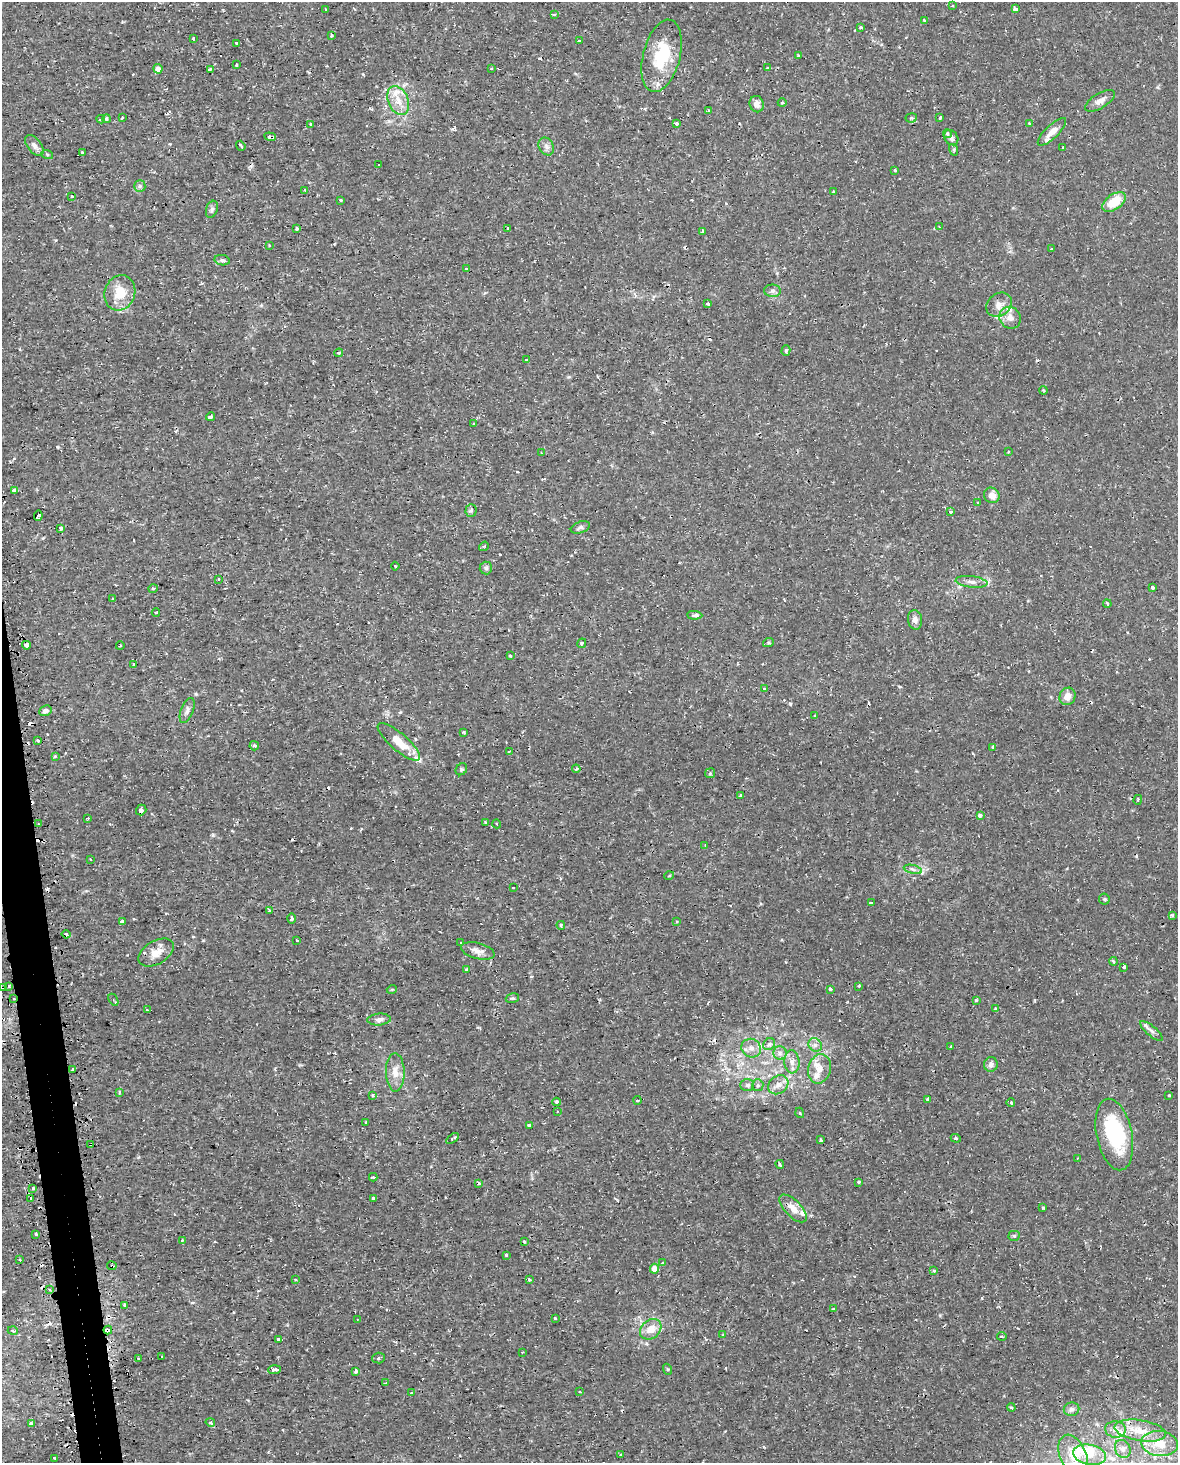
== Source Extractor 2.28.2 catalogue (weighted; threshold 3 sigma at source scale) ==
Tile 7 of 4 x 3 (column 3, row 2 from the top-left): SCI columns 2370-3545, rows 1542-3002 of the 4740 x 4499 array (HDU 1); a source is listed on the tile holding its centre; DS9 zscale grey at full resolution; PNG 1180 x 1465 px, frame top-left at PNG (2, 2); each listed source drawn as its Kron ellipse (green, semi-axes under 4 px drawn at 4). Shown black and unused: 2% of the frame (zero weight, under 2 of 3 exposures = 3% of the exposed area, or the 3 px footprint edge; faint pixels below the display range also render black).
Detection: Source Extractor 2.28.2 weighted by HDU 2 'WHT'; one run over the whole footprint, this tile lists its part. Background 0.0102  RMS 0.0013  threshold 0.006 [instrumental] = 3 sigma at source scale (4.5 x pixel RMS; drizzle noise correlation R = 1.50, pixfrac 1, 0.0396/0.0396 arcsec/px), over >= 5 px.
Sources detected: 290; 1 inside a brighter object's white glare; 39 cosmic-ray / hot-pixel residue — neither listed nor drawn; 12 inside a brighter listed object's ellipse — not listed separately; the other 238 listed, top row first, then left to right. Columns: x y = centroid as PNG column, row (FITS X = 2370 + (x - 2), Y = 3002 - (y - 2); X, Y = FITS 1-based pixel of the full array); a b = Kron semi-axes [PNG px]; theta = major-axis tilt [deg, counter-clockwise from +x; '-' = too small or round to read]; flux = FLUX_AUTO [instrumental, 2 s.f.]
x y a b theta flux
952 6 4 2 - 0.12
326 9 3 2 - 0.11
1015 9 4 3 - 1.3
554 14 4 4 - 0.22
924 20 3 3 - 0.25
861 27 4 3 - 0.2
331 35 3 3 - 0.4
193 39 3 2 - 0.14
579 41 3 3 - 0.31
237 43 3 3 - 0.86
662 56 37 18 76 6.5
798 56 3 3 - 0.14
236 65 3 2 - 0.23
768 68 3 3 - 0.4
158 69 4 4 - 0.86
210 69 3 2 - 0.16
491 69 3 2 - 0.13
398 100 15 10 -67 1.7
1100 101 17 7 31 0.94
782 103 4 3 - 0.11
757 104 8 7 - 0.82
708 111 4 3 - 0.17
122 117 3 3 - 0.28
911 118 5 4 - 0.25
940 118 4 2 - 0.22
101 119 4 3 - 1.6
106 119 4 3 - 0.47
676 123 4 3 - 1.1
1029 123 3 2 - 0.12
311 124 3 3 - 0.2
1052 132 19 6 44 1.2
947 134 4 3 - 0.47
270 137 6 3 -19 0.29
951 138 8 6 -54 0.45
34 145 12 6 -52 0.64
241 146 5 2 - 0.18
546 146 9 7 -58 0.58
1063 147 3 3 - 0.094
954 150 6 4 -73 0.19
82 153 3 3 - 0.29
47 154 6 4 -20 0.19
379 165 3 3 - 0.3
895 170 3 3 - 0.4
140 186 6 5 - 0.31
305 190 3 3 - 0.13
833 191 3 2 - 0.14
72 196 3 2 - 0.19
341 200 3 3 - 0.38
1114 202 13 7 36 3.3
212 209 9 5 71 0.32
940 227 4 2 - 0.13
297 228 3 3 - 0.23
508 228 3 3 - 0.2
703 231 4 3 - 0.21
269 245 3 2 - 0.15
1051 249 3 2 - 0.12
222 260 8 5 -10 0.3
467 268 3 3 - 0.28
772 291 8 6 -1 0.39
120 293 18 15 72 3
707 304 3 3 - 0.31
999 305 14 11 37 1.1
1010 318 11 10 - 0.97
786 350 5 4 - 0.22
339 353 4 3 - 0.19
526 360 3 2 - 0.11
1043 390 4 3 - 0.12
211 417 4 3 - 0.49
473 424 4 3 - 0.13
1008 452 3 2 - 0.18
542 453 3 3 - 0.17
14 490 4 3 - 0.56
992 495 8 7 - 1
978 503 3 2 - 0.15
471 510 6 5 - 0.28
951 512 3 3 - 1
38 516 5 3 - 1.9
580 527 10 5 20 0.35
60 529 4 4 - 0.42
484 546 5 4 - 0.16
395 566 4 3 - 0.12
486 568 6 6 - 0.3
219 579 3 3 - 0.25
971 582 16 5 -6 0.72
153 588 5 3 - 0.14
1152 588 4 3 - 0.29
112 598 3 2 - 0.12
1107 604 4 3 - 0.23
156 612 4 3 - 0.12
695 615 8 3 -4 0.58
915 620 10 7 -81 0.74
582 643 5 3 - 0.17
768 643 5 3 - 0.17
26 645 4 3 - 1.1
120 646 4 3 - 0.12
510 656 4 3 - 0.17
134 664 3 3 - 0.16
764 688 3 3 - 0.45
1068 696 9 7 62 1.1
187 710 13 6 69 0.52
45 711 6 5 - 0.47
815 716 3 2 - 0.15
464 732 3 3 - 0.14
38 740 3 2 - 0.15
399 742 27 8 -41 2.1
254 746 5 4 - 0.36
993 747 3 3 - 0.34
509 751 3 2 - 0.13
55 756 4 3 - 0.15
461 769 6 5 - 0.23
576 769 4 3 - 0.12
710 773 5 4 - 0.21
741 796 3 3 - 0.4
1138 800 5 3 - 0.18
141 810 5 5 - 0.4
980 815 3 3 - 0.59
88 818 3 2 - 0.24
485 822 3 3 - 0.24
38 824 2 2 - 0.12
497 824 4 3 - 0.1
705 845 3 2 - 0.084
90 859 3 2 - 0.11
913 869 9 3 -13 0.33
669 876 5 3 - 0.13
513 888 3 3 - 0.18
1104 899 5 5 - 0.19
871 903 4 3 - 0.17
270 911 3 3 - 0.53
1172 915 4 3 - 0.2
291 918 5 4 - 0.35
123 922 4 3 - 0.76
677 922 4 3 - 0.11
561 925 4 3 - 0.19
66 934 4 3 - 0.55
297 940 3 3 - 0.59
461 943 4 3 - 0.16
478 951 17 8 -14 0.93
156 953 19 11 31 1.6
1113 961 4 3 - 0.26
1124 967 3 3 - 0.26
466 969 4 3 - 0.22
9 986 3 3 - 0.22
859 986 3 2 - 0.11
3 987 3 3 - 0.35
392 989 5 3 - 0.14
830 989 3 3 - 0.25
512 998 7 5 17 0.21
13 999 3 2 - 0.2
113 1000 6 3 -58 0.16
976 1000 4 4 - 0.19
995 1008 4 3 - 0.34
147 1010 3 3 - 0.14
379 1019 12 6 5 0.54
1152 1031 14 5 -41 0.49
769 1044 6 5 - 0.35
815 1045 7 6 - 0.48
951 1047 4 3 - 0.15
751 1048 10 9 - 0.88
780 1053 7 6 - 0.47
792 1062 11 7 -86 0.84
991 1064 7 6 - 0.59
819 1069 15 11 75 1.5
73 1070 3 3 - 0.36
395 1072 19 9 -88 1.5
747 1085 7 5 1 0.31
758 1085 6 5 - 0.28
778 1085 11 8 37 0.99
119 1092 4 3 - 0.17
372 1095 3 3 - 0.28
1169 1095 3 3 - 0.16
928 1099 4 3 - 0.38
638 1100 4 3 - 0.17
557 1102 4 3 - 0.27
1011 1103 4 3 - 0.2
557 1111 3 3 - 0.15
800 1113 5 3 - 0.12
366 1122 3 2 - 0.11
529 1125 3 3 - 0.37
1114 1134 36 18 -78 11
452 1138 7 3 34 0.18
956 1138 5 4 - 0.17
821 1140 4 2 - 0.2
90 1144 3 2 - 0.16
1078 1158 3 3 - 0.1
780 1164 4 3 - 0.19
373 1177 4 3 - 0.14
859 1182 3 3 - 0.75
478 1183 4 4 - 0.21
33 1189 3 3 - 0.77
374 1198 4 3 - 0.65
30 1199 3 3 - 0.82
793 1208 18 8 -45 1.4
1043 1208 3 3 - 0.34
36 1234 3 3 - 0.2
1014 1236 5 5 - 0.22
182 1240 3 3 - 0.37
524 1242 3 3 - 0.21
506 1255 3 3 - 0.32
20 1260 3 2 - 0.2
663 1263 3 3 - 0.45
112 1266 5 4 - 0.34
654 1269 5 4 - 1.4
933 1271 3 3 - 0.27
529 1279 3 3 - 0.62
295 1280 3 3 - 0.24
49 1290 3 3 - 0.19
124 1305 3 3 - 0.21
833 1309 3 3 - 0.13
555 1318 3 3 - 0.25
357 1320 3 2 - 0.087
651 1329 12 9 39 1.7
108 1330 4 3 - 1.4
13 1331 5 3 - 0.15
723 1335 3 3 - 0.11
1002 1336 5 2 - 0.14
278 1339 4 3 - 0.33
522 1352 3 2 - 0.23
162 1356 2 2 - 0.1
138 1358 2 2 - 0.12
379 1358 6 5 - 0.41
667 1369 5 3 - 0.13
275 1370 6 3 5 1
356 1371 4 4 - 0.24
386 1383 4 3 - 0.13
580 1392 3 2 - 0.12
412 1393 3 2 - 0.13
1011 1407 4 3 - 0.17
1072 1409 8 6 13 0.39
210 1422 5 4 - 0.22
32 1423 4 3 - 0.28
1115 1429 10 8 -6 0.86
1140 1431 26 10 -9 2.5
1160 1444 18 12 -8 2.6
1123 1449 9 7 -65 0.58
621 1455 3 3 - 0.16
1073 1455 22 13 -66 2.8
1090 1455 16 10 -11 2.1
55 1458 3 3 - 0.23
Overlapping masked pixels (flux is a lower limit): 7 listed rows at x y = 662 56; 270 137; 3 987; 13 999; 90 1144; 112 1266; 108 1330
Unlisted compact peaks at least as high as the median listed source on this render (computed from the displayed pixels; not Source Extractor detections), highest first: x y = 196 694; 57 447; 213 835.